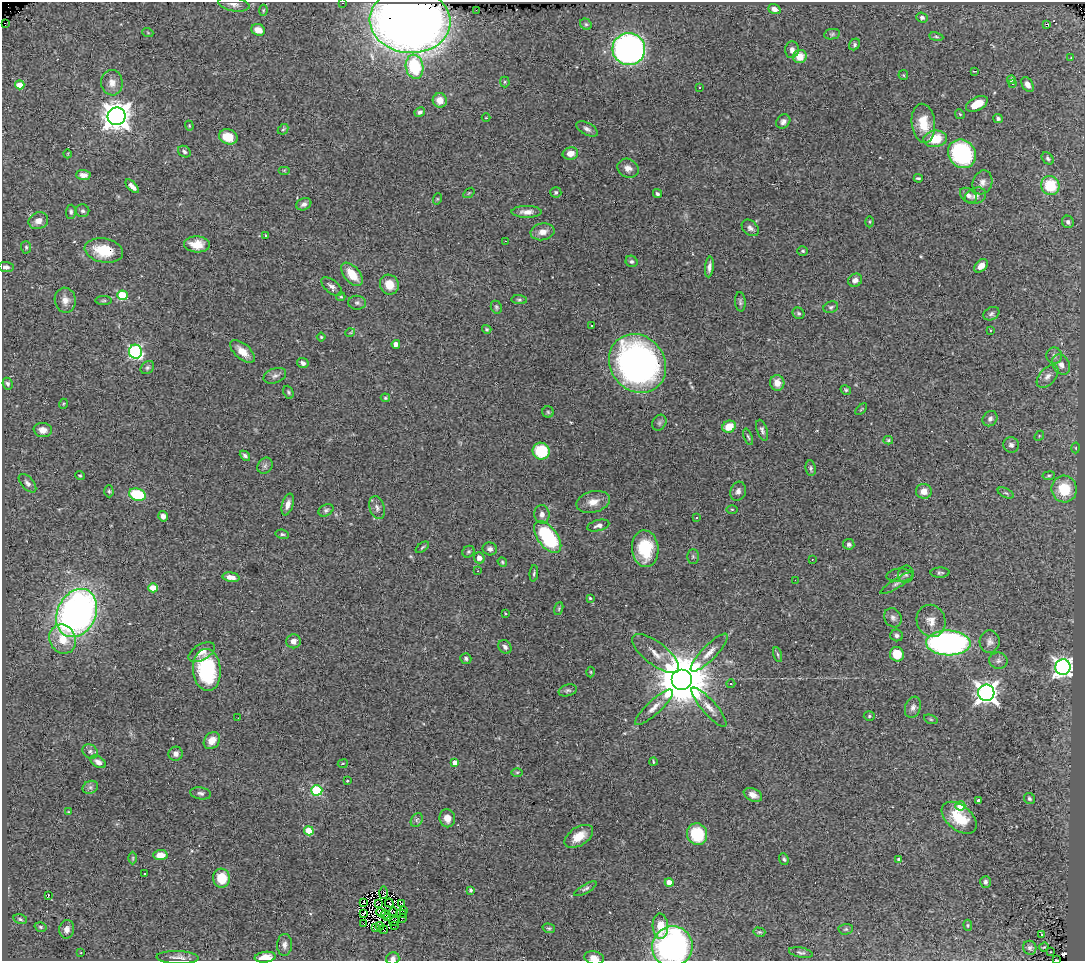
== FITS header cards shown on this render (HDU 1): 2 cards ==
NAXIS1  =                 1083
NAXIS2  =                  959

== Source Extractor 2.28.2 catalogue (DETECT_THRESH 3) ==
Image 1083 x 959 px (HDU 1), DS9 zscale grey, 1 PNG px = 1 image px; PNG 1087 x 963 px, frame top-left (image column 1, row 959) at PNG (2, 2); each listed source drawn as its Kron ellipse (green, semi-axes under 4 px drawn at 4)
Background 1.15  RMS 0.045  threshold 0.135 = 3 sigma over >= 5 px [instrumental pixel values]
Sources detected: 280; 4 with non-positive FLUX_AUTO (blend fragments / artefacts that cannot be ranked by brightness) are neither listed nor drawn; the other 276 listed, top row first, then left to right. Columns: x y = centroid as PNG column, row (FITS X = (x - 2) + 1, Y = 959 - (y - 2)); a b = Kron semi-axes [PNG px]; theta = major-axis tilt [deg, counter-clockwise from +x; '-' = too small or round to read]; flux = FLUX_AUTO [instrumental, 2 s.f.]
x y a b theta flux
342 3 3 2 - 48
234 4 16 7 -11 19
774 9 6 4 -19 15
263 10 5 4 - 3.4
476 11 2 2 - 22
922 17 6 4 -22 7.5
410 21 40 32 -4 3500
5 23 2 2 - 17
586 24 6 5 - 5.9
1047 24 4 3 - 19
258 30 7 5 -21 32
148 33 5 3 - 2.8
832 34 8 5 9 6.5
936 37 7 3 -9 4.4
855 45 6 5 - 6.6
629 49 16 16 - 1300
792 50 8 7 - 15
800 56 7 6 - 46
1071 58 3 2 - 3.8
415 67 12 9 -81 180
975 71 4 2 - 5.5
903 75 5 5 - 3.5
1011 80 4 4 - 5.8
505 82 5 5 - 4.2
112 83 12 10 -82 25
1013 83 3 3 - 5.2
20 85 4 4 - 54
1028 85 8 5 -58 18
699 87 3 3 - 12
440 100 7 7 - 36
977 104 12 6 27 43
420 112 5 4 - 8.3
960 114 5 4 - 3.7
116 116 9 9 - 3900
486 118 4 3 - 2.1
998 118 5 4 - 6.9
783 122 8 6 44 12
923 123 19 11 -83 67
189 126 5 4 - 2.8
283 129 6 4 43 4.4
587 129 12 6 -28 12
228 137 9 7 -21 63
935 139 12 8 7 80
184 152 7 5 -35 7.2
570 153 8 6 12 27
68 154 4 3 - 2.1
962 154 15 13 -51 330
1048 158 7 5 -47 6.6
628 168 11 9 -27 19
284 170 6 4 0 3.4
83 175 7 5 -2 18
918 178 4 3 - 4.5
982 182 12 9 70 19
1050 185 10 9 - 110
132 186 8 4 -47 17
556 192 5 5 - 7.9
469 193 6 3 37 3
657 194 5 4 - 6.1
968 195 9 6 -36 15
975 196 11 8 21 15
437 199 6 4 72 3.2
304 204 8 6 23 11
83 211 7 6 - 7.4
71 212 7 5 86 5.7
527 212 15 6 0 20
38 221 10 8 24 22
870 222 5 3 - 3.4
1068 222 6 6 - 8.9
750 228 10 7 -43 12
543 232 12 8 10 25
266 236 3 2 - 2.8
505 241 3 2 - 8.6
197 244 13 8 -3 41
26 247 6 5 - 5.7
104 250 19 12 -10 100
803 251 5 4 - 5.2
632 261 6 5 - 6.9
981 266 8 5 46 24
6 267 8 5 -7 10
709 267 10 4 83 13
352 274 14 7 -49 65
855 280 7 6 - 15
389 285 10 9 - 40
332 286 12 6 -41 13
122 295 5 5 - 150
341 297 4 4 - 3.6
65 300 12 10 -80 24
519 300 8 4 -5 5.4
104 301 8 4 0 4.7
740 302 10 5 -85 7.1
357 303 9 7 -5 8.8
496 307 7 5 -67 5.5
831 307 7 5 19 6.2
798 313 6 5 - 5.3
991 314 8 6 29 8.2
592 325 3 2 - 3.7
487 329 4 4 - 4.4
990 330 3 2 - 1.9
350 333 5 3 - 2.3
321 337 4 4 - 3.4
396 344 4 4 - 25
242 351 15 7 -41 40
136 352 7 6 - 500
1054 355 8 7 - 11
303 363 6 5 - 12
637 363 31 27 -52 1200
1061 365 11 8 -57 19
147 368 7 6 - 6.7
275 376 12 7 19 12
1048 376 13 8 48 18
777 383 8 7 - 30
8 384 6 5 - 6.9
846 390 5 4 - 4.5
288 392 7 5 -64 5.1
385 398 4 3 - 3.7
63 404 5 3 - 2.9
861 409 7 2 45 2.6
548 412 6 5 - 5.2
990 419 8 7 - 12
659 423 8 6 59 7.7
729 427 7 6 - 53
43 430 9 7 -8 23
762 430 11 5 -72 9.7
1039 436 5 4 - 3.8
748 437 9 4 -70 5.1
888 440 5 4 - 4.2
1011 445 8 7 - 11
1076 448 5 3 - 3.1
541 451 9 8 - 110
245 456 6 4 -40 8.1
265 466 9 7 55 9.6
811 468 8 5 -82 6.6
80 475 5 4 - 3.4
1049 476 6 4 7 4.5
27 483 11 6 -47 11
1064 489 13 12 - 110
109 491 6 4 -89 5.1
738 491 10 7 71 13
924 491 8 7 - 27
1006 493 8 4 -26 6.5
137 495 8 6 -16 140
593 502 17 10 13 33
288 504 11 5 73 18
377 508 11 7 -74 14
732 509 6 4 -1 3.2
326 510 8 5 28 8.1
542 514 9 7 -82 17
163 516 5 4 - 16
697 518 3 2 - 5.2
598 526 11 5 14 12
282 534 7 4 -10 5.7
548 537 18 9 -53 260
849 544 5 5 - 10
422 547 7 3 37 4.1
490 549 7 6 - 11
645 549 18 13 -85 130
468 552 6 5 - 5.5
693 556 7 5 90 6.1
479 558 5 5 - 18
812 559 2 2 - 1.8
502 562 5 4 - 3.9
478 571 3 2 - 11
534 573 8 4 85 5.4
940 573 9 5 1 6.1
906 574 9 7 68 9.3
899 575 13 6 4 12
231 577 8 4 -9 23
795 580 2 2 - 2.4
897 583 19 4 32 12
153 588 5 4 - 66
590 598 3 3 - 3.5
559 609 7 4 71 4
77 613 25 19 63 1600
505 613 2 2 - 2.5
893 618 10 8 -60 13
931 621 16 14 -71 33
897 635 6 6 - 8.4
63 639 15 13 -62 60
293 641 7 7 - 18
990 642 11 10 - 16
948 643 22 12 -2 790
505 647 7 6 - 9.2
202 652 14 7 31 21
656 653 28 11 -38 43
709 653 25 7 46 34
778 654 8 3 -71 5.3
897 654 7 7 - 66
466 658 6 5 - 6.7
998 661 9 8 - 11
1063 667 8 7 - 1300
207 670 21 14 -86 250
591 672 5 3 - 2.9
682 680 10 10 - 21000
731 684 4 4 - 5.1
568 690 9 5 16 7.1
986 693 8 8 - 2100
654 707 25 7 43 30
709 707 25 7 -49 28
913 707 11 7 70 14
869 716 5 5 - 4.6
238 718 2 2 - 1.6
931 719 7 4 -20 4.1
212 740 9 7 49 33
90 751 8 6 -38 8.6
176 754 7 7 - 15
98 762 8 5 -31 14
653 762 4 2 - 3.1
455 763 4 4 - 23
343 764 5 3 - 3.2
517 772 6 4 1 4.3
347 781 3 2 - 2.8
90 787 8 6 21 9.6
317 790 5 5 - 250
201 793 10 6 -10 9.7
753 795 10 6 -24 18
1029 799 6 5 - 6.6
978 800 3 3 - 9.4
960 806 5 4 - 110
68 812 4 2 - 2.1
447 818 9 8 - 29
959 818 20 12 -39 98
417 820 7 5 60 7.3
309 831 5 4 - 90
697 834 11 10 - 130
579 836 16 9 33 48
160 855 7 5 3 36
133 858 6 4 90 4.2
784 859 6 4 -70 5.4
899 859 4 3 - 7.2
144 874 3 2 - 5
222 878 9 8 - 73
669 882 4 4 - 34
985 882 6 5 - 8.6
585 889 13 4 29 8.4
471 890 4 4 - 5.7
383 893 6 2 90 2.3
48 896 3 2 - 33
364 902 3 2 - 0.98
379 903 3 2 - 2
389 903 4 2 - 5.2
401 903 2 2 - 3.2
403 910 3 2 - 4.7
381 912 5 2 - 3.6
393 912 4 2 - 0.83
364 913 4 2 - 2.5
401 914 5 2 - 4.6
385 915 4 2 - 1.3
388 918 2 2 - 3.5
402 918 5 2 - 5
20 919 7 4 -13 5.4
394 921 5 2 - 2.9
364 924 2 2 - 4.8
395 925 3 2 - 3.1
968 925 5 4 - 3.6
380 926 4 2 - 1
660 926 13 7 -86 56
41 927 6 4 -17 4.5
375 928 3 2 - 4.7
549 928 6 4 -18 4.4
67 929 9 7 81 18
846 929 7 5 2 5
384 930 4 2 - 3.6
759 932 6 4 -13 4.3
1042 934 3 3 - 49
284 945 11 7 87 14
672 947 20 20 - 780
1044 947 5 3 - 3.1
1030 948 7 6 - 8
1050 952 2 2 - 3.2
81 953 2 2 - 2.1
801 953 12 5 -11 7.8
265 957 10 5 7 34
177 958 21 6 -2 18
393 958 6 6 - 8.8
594 958 10 6 -11 19
1056 960 3 2 - 2.1
At the frame edge (FLAGS 8, measured only in part): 6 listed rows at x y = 342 3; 234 4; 265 957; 393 958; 594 958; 1056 960
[4 non-positive-flux detections neither listed nor drawn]